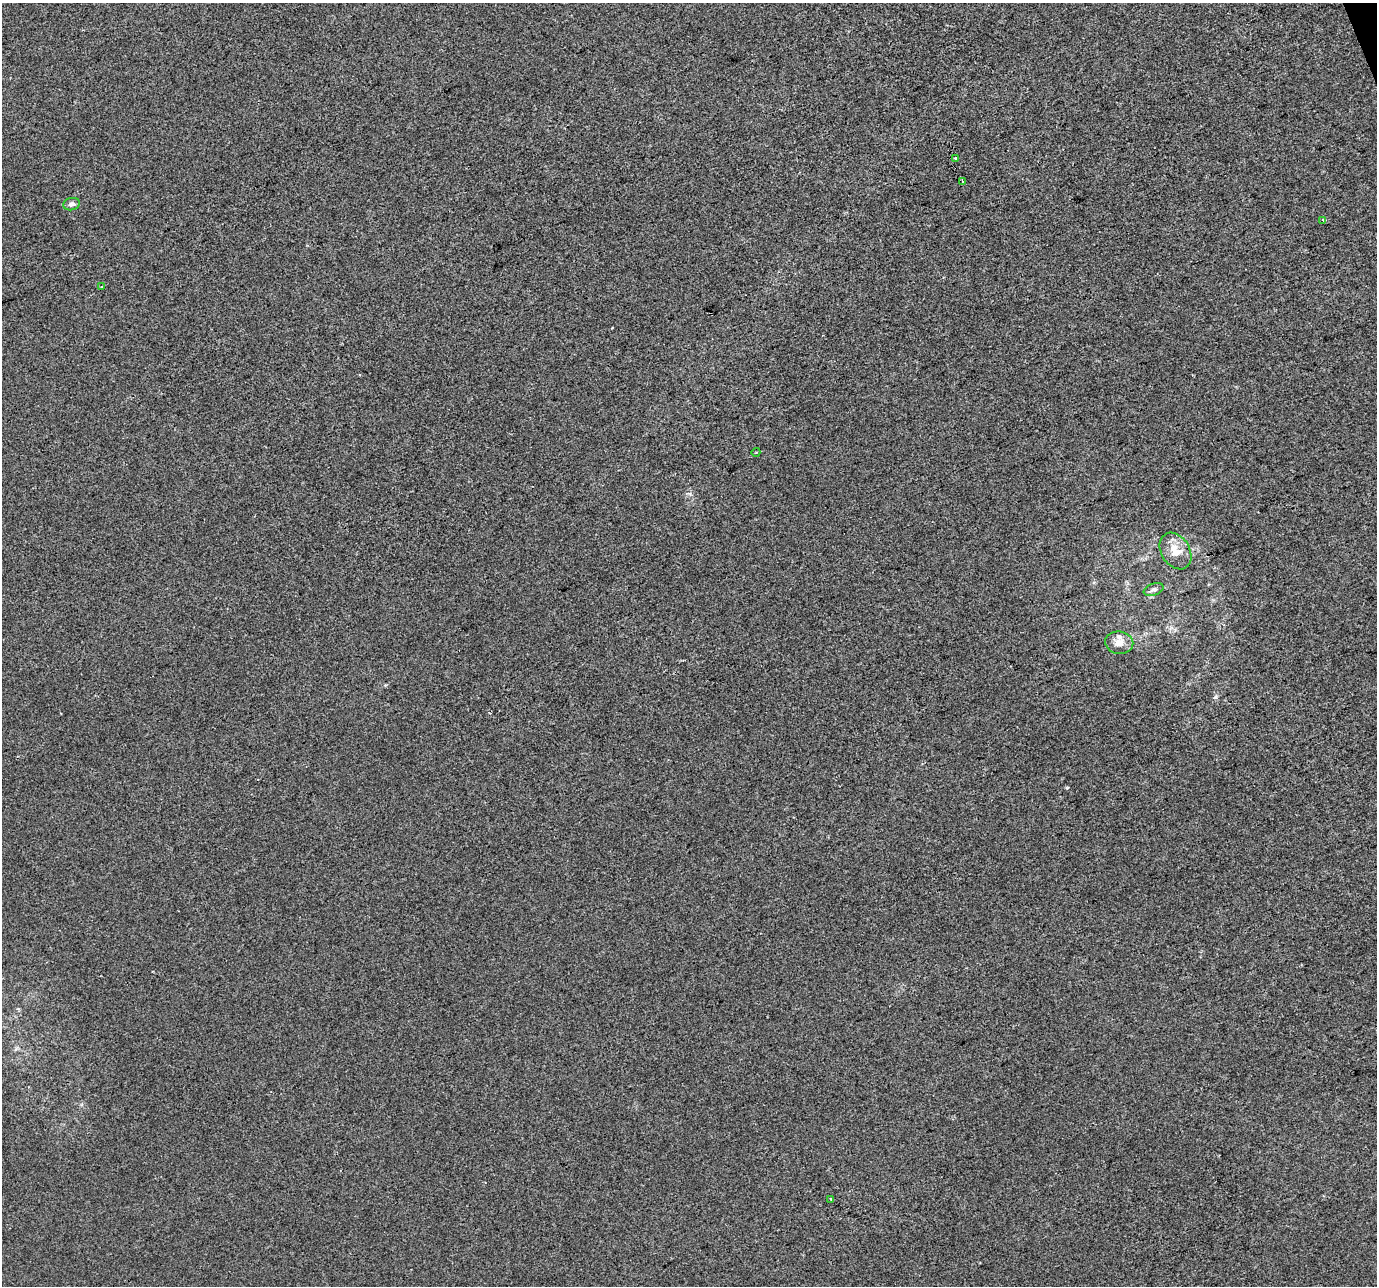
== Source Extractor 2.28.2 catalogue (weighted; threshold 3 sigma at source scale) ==
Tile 10 of 4 x 4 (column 2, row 3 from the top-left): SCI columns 1377-2751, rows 1414-2697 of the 5501 x 5340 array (HDU 1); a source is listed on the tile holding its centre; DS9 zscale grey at full resolution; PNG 1379 x 1288 px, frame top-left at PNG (2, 3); each listed source drawn as its Kron ellipse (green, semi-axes under 4 px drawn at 4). Shown black and unused: <1% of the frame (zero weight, under 2 of 3 exposures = <1% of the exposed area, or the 3 px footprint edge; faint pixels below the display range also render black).
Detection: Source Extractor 2.28.2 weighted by HDU 2 'WHT'; one run over the whole footprint, this tile lists its part. Background -1.26e-04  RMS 0.0056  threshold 0.0253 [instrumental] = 3 sigma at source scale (4.5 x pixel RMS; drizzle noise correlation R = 1.50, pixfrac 1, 0.0396/0.0396 arcsec/px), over >= 5 px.
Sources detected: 10; all 10 listed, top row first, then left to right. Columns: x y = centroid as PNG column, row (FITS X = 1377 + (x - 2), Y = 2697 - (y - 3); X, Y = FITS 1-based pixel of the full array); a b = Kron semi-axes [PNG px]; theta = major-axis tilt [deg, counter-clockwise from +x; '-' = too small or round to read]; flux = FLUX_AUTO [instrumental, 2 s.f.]
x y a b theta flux
955 158 3 3 - 1.5
963 181 3 2 - 0.64
71 204 8 6 13 1.8
1323 220 3 3 - 0.72
102 287 4 2 - 0.42
756 452 4 3 - 0.49
1176 551 19 14 -58 9.4
1154 590 10 6 20 2
1119 643 14 11 -9 6.1
831 1199 4 3 - 0.93
Unlisted compact peaks at least as high as the median listed source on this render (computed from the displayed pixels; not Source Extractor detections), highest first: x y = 1067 788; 1215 697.